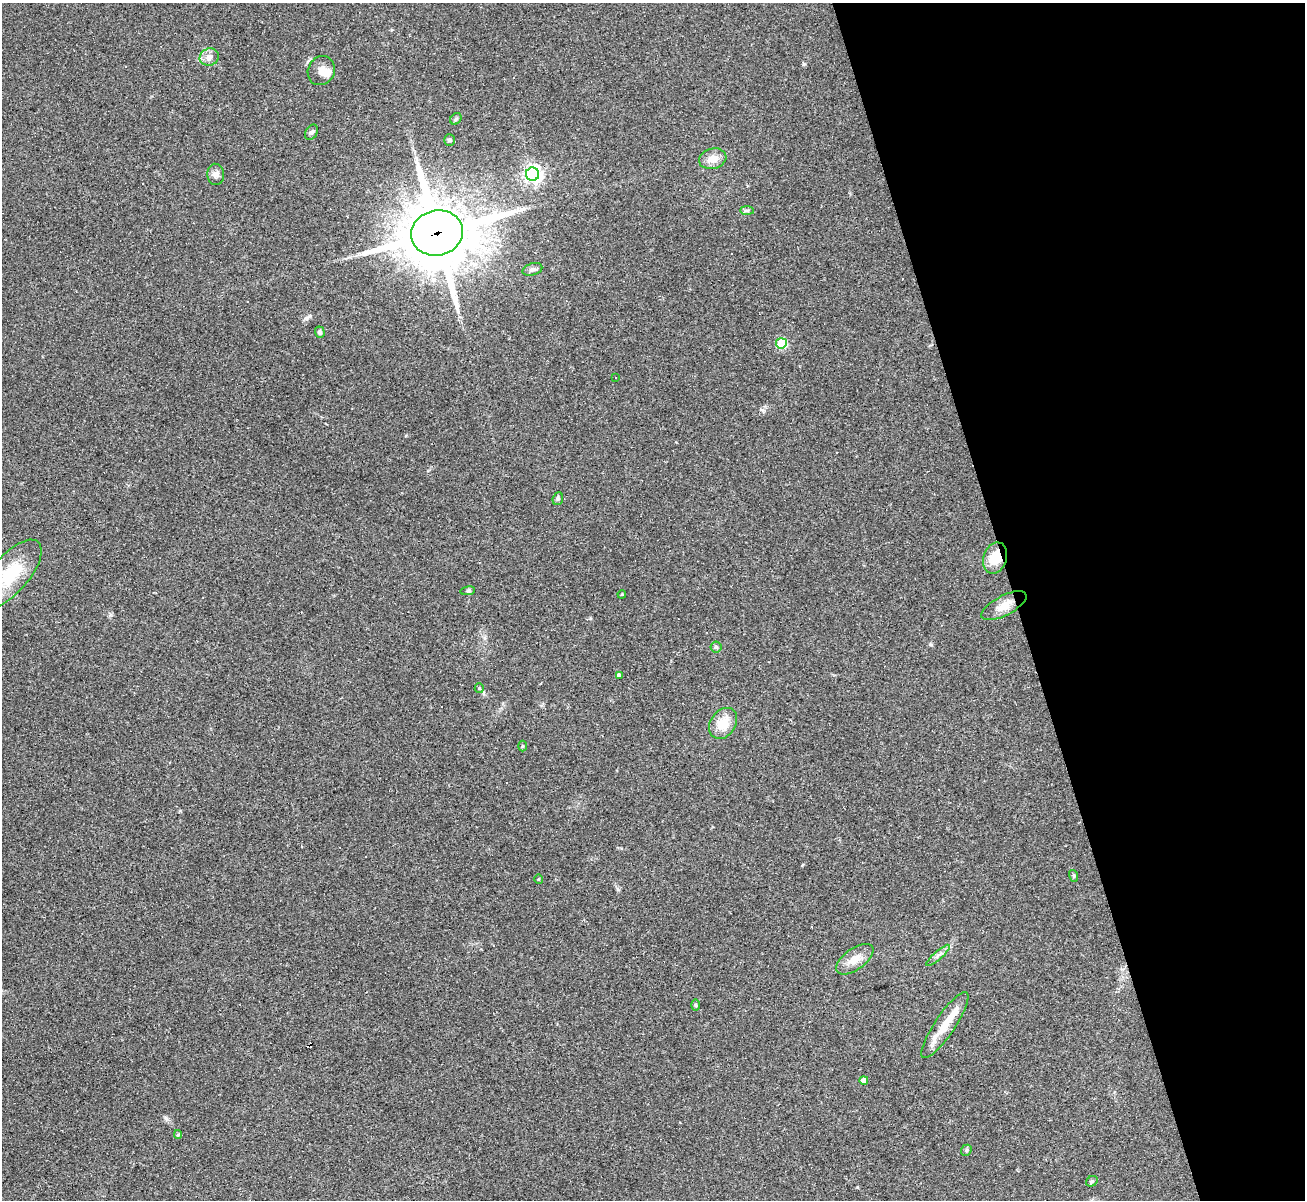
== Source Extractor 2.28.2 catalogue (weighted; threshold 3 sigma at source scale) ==
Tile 12 of 4 x 4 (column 4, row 3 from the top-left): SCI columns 3911-5213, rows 1462-2659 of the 5213 x 5196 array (HDU 1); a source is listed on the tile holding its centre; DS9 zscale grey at full resolution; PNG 1307 x 1202 px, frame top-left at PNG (2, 3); each listed source drawn as its Kron ellipse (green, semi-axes under 4 px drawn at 4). Shown black and unused: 22% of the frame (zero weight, under 2 of 3 exposures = <1% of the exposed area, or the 3 px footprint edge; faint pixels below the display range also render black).
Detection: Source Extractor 2.28.2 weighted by HDU 2 'WHT'; one run over the whole footprint, this tile lists its part. Background 0.0885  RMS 0.006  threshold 0.0269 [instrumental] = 3 sigma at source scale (4.5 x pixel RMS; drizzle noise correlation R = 1.50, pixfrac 1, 0.05/0.05 arcsec/px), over >= 5 px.
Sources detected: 43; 5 cosmic-ray / hot-pixel residue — neither listed nor drawn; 3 inside a brighter listed object's ellipse — not listed separately; the other 35 listed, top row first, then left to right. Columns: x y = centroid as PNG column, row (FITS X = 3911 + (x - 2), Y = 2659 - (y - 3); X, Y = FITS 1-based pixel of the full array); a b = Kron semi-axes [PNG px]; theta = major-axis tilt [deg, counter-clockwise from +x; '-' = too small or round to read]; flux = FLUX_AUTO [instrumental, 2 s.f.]
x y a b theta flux
209 57 10 8 21 3.7
321 71 15 13 59 4.6
456 119 6 5 - 0.89
311 132 8 5 58 1.6
449 140 6 5 - 0.85
713 159 14 10 15 6.3
216 174 11 8 -86 2.7
533 174 6 6 - 240
747 211 7 4 -1 1.1
437 233 26 22 13 4300
532 269 10 6 17 1.7
320 332 6 4 -73 1.5
781 343 5 5 - 37
615 377 3 3 - 24
558 499 6 5 - 1
995 558 16 11 69 13
11 574 41 18 50 27
468 591 7 4 8 0.85
622 594 4 3 - 0.51
1004 606 25 10 27 7.1
716 647 5 5 - 0.96
619 675 4 4 - 1.5
479 688 5 4 - 0.67
723 723 17 12 54 11
522 746 5 3 - 0.63
1074 876 6 4 -73 0.75
538 879 5 3 - 0.56
938 955 15 3 42 1.9
855 959 21 10 36 7.7
696 1005 5 3 - 0.58
945 1025 39 10 56 13
864 1080 4 4 - 3.1
178 1135 4 4 - 0.78
966 1150 6 5 - 0.92
1092 1181 6 5 - 1
Overlapping masked pixels (flux is a lower limit): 2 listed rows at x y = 437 233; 995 558
Isophote crosses this tile's border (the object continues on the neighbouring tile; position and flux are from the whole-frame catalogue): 1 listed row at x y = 11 574
Unlisted compact peaks at least as high as the median listed source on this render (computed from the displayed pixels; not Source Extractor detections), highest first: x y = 804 64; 857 1187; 931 645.